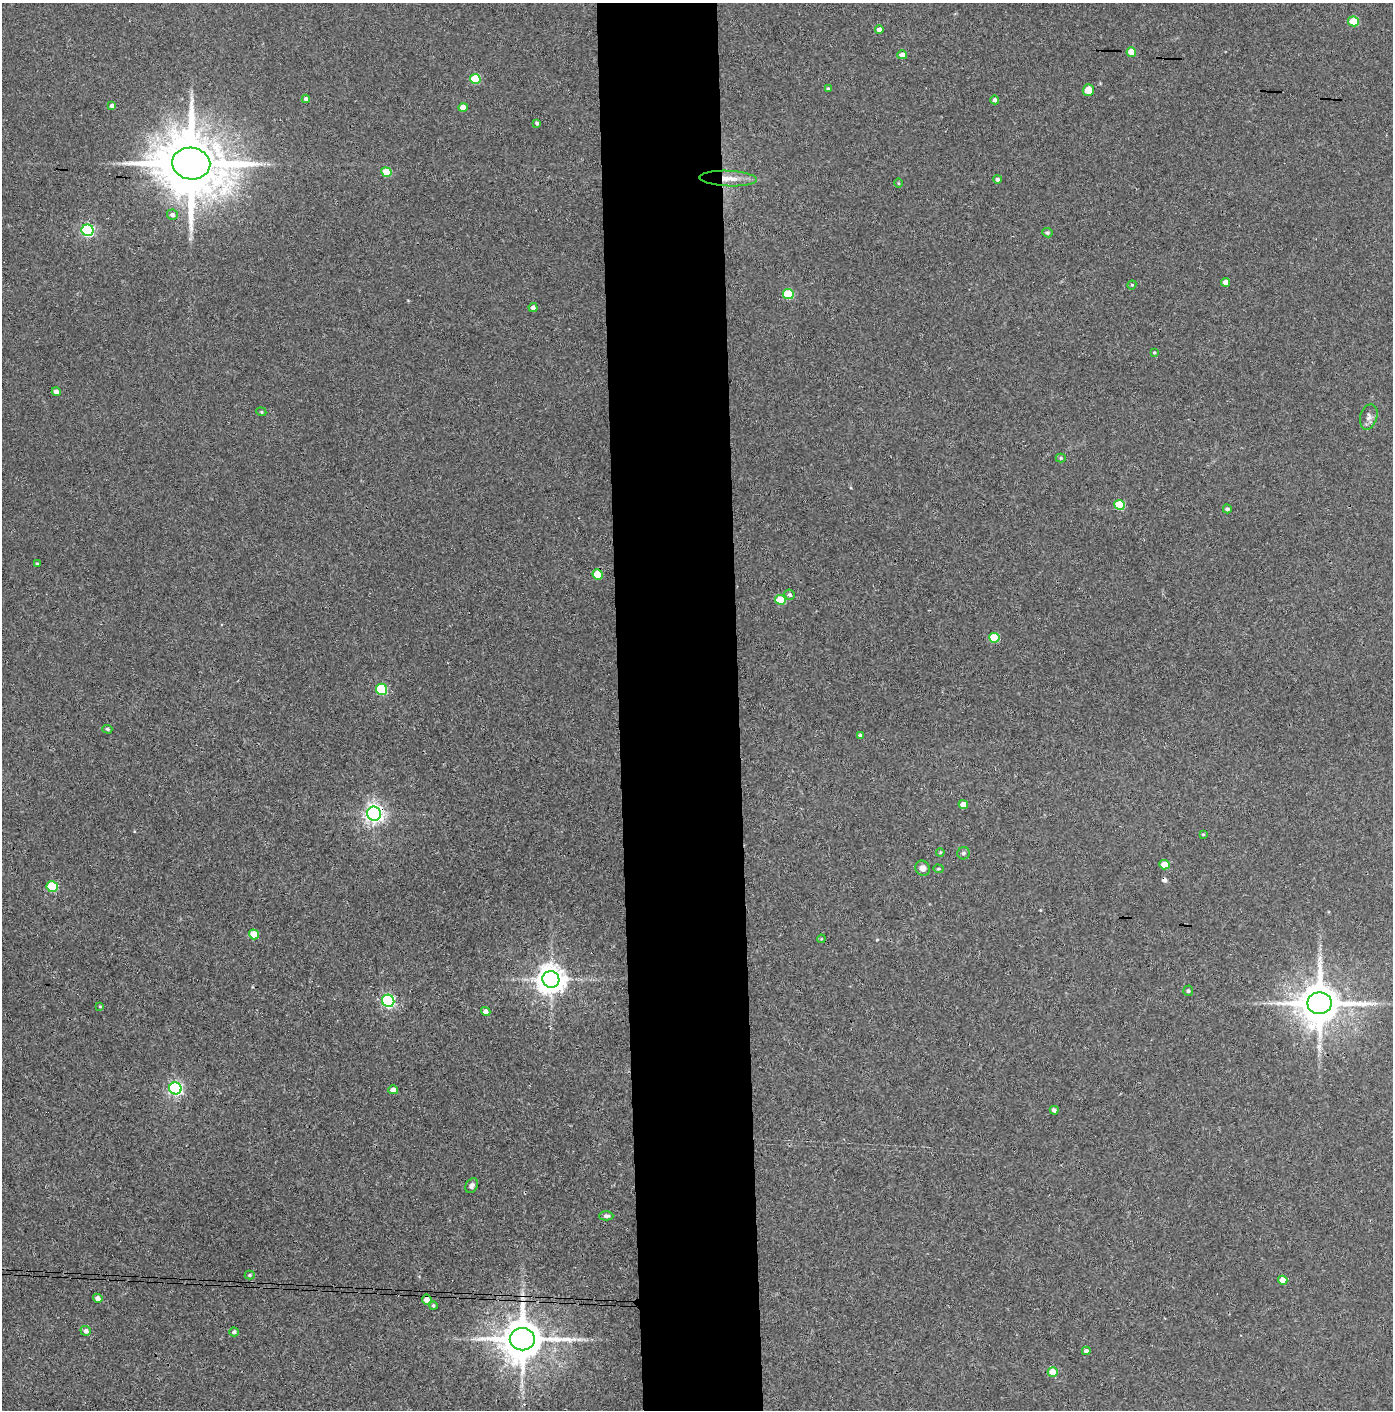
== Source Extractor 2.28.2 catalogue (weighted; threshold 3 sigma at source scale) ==
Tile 5 of 3 x 3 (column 2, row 2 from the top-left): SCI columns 1466-2856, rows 1414-2821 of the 4319 x 4236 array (HDU 1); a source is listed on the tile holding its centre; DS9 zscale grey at full resolution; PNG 1395 x 1412 px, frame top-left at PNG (2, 3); each listed source drawn as its Kron ellipse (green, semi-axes under 4 px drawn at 4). Shown black and unused: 9% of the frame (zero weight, under 3 of 4 exposures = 6% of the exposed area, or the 3 px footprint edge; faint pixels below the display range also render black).
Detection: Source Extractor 2.28.2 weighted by HDU 2 'WHT'; one run over the whole footprint, this tile lists its part. Background 0.072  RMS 0.0055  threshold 0.0248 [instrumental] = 3 sigma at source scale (4.5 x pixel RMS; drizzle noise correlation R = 1.50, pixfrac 1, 0.05/0.05 arcsec/px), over >= 5 px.
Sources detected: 72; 1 cosmic-ray / hot-pixel residue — neither listed nor drawn; the other 71 listed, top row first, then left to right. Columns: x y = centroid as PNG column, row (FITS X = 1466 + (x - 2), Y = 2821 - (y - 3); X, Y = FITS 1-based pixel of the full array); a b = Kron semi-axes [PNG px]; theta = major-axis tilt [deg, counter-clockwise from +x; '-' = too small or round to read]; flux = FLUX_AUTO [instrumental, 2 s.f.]
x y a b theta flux
1353 21 5 5 - 12
879 30 4 4 - 2.5
1131 52 5 4 - 8.2
902 55 5 4 - 3.3
475 79 5 5 - 23
828 89 4 3 - 1.2
1088 90 6 5 - 6.5
306 99 4 4 - 1.9
995 100 4 4 - 1.8
112 106 4 4 - 1.8
463 108 5 4 - 6.1
537 123 4 3 - 1.1
191 164 19 16 -8 5500
386 172 5 5 - 14
728 179 29 7 -2 7.8
998 179 4 4 - 1.4
898 183 5 3 - 0.49
172 215 5 5 - 1.8
88 230 6 5 - 91
1047 233 5 4 - 1.2
1226 282 4 4 - 4.7
1132 285 4 4 - 0.64
788 294 5 5 - 24
533 308 4 4 - 2.2
1154 353 4 3 - 0.7
56 392 4 4 - 2.2
261 412 5 4 - 0.67
1369 417 13 8 74 2.9
1061 458 5 4 - 0.78
1119 505 5 5 - 22
1227 509 4 4 - 1.4
37 564 4 3 - 0.58
598 575 5 5 - 14
790 595 5 5 - 1.3
780 600 5 5 - 14
994 638 5 5 - 19
382 689 6 5 - 32
107 729 5 4 - 0.89
860 735 4 3 - 0.87
963 805 5 4 - 6.3
374 814 7 7 - 270
1203 835 4 3 - 0.61
940 852 4 3 - 0.65
963 853 6 6 - 1.2
1164 865 5 4 - 8.8
923 868 8 7 - 2.7
938 869 5 4 - 0.67
52 887 5 5 - 30
254 934 5 4 - 13
821 939 4 3 - 0.5
551 979 8 8 - 780
1188 991 5 5 - 1.1
388 1001 6 6 - 94
1319 1003 12 11 - 2100
100 1006 4 3 - 0.49
486 1012 5 4 - 2.8
175 1088 6 6 - 120
393 1090 5 4 - 3.7
1054 1110 4 4 - 1.8
472 1186 8 5 60 2.1
606 1216 7 4 -1 1.5
250 1275 5 4 - 0.74
1283 1280 5 4 - 6.9
98 1298 5 4 - 2.8
427 1300 5 4 - 4.3
433 1306 4 4 - 0.72
86 1331 5 5 - 2.2
234 1332 4 4 - 1.2
522 1339 12 11 - 2200
1086 1351 4 4 - 1.7
1053 1372 5 4 - 8.7
Overlapping masked pixels (flux is a lower limit): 5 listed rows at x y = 191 164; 728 179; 374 814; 427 1300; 522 1339